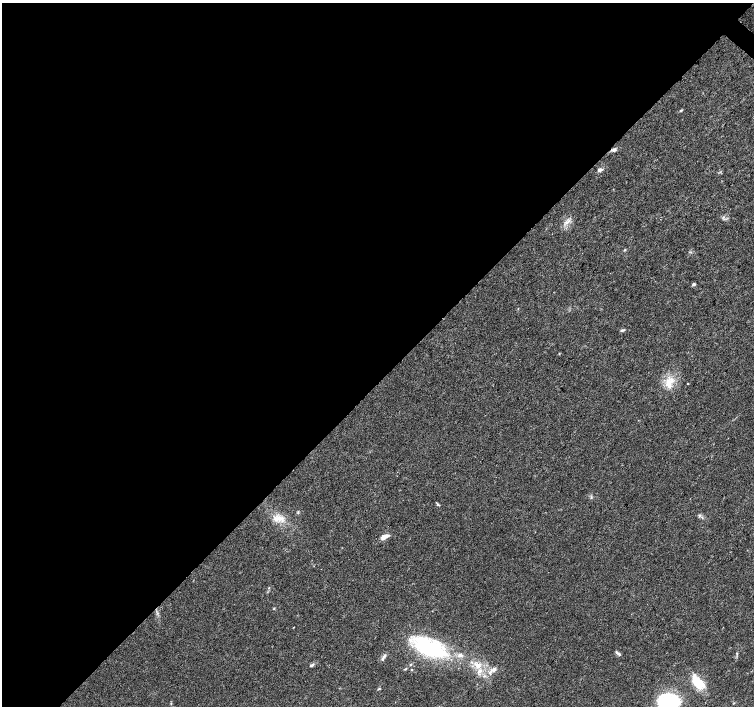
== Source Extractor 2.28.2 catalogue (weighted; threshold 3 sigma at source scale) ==
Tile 5 of 4 x 4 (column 1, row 2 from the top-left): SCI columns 1-1504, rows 2982-4388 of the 6021 x 6027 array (HDU 1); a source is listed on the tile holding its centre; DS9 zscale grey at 2 x 2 block average (1 PNG px = mean of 2 x 2 image px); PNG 756 x 708 px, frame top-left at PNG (2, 3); no overlay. Shown black and unused: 54% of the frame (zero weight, under 3 of 4 exposures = <1% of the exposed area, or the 3 px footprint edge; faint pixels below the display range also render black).
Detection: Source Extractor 2.28.2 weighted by HDU 2 'WHT'; one run over the whole footprint, this tile lists its part. Background 0.026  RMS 0.0034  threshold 0.0153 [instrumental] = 3 sigma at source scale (4.5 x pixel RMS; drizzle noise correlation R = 1.50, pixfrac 1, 0.0396/0.0396 arcsec/px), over >= 5 px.
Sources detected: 32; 1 inside a brighter object's white glare — not listed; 4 inside a brighter listed object's ellipse — not listed separately; the other 27 listed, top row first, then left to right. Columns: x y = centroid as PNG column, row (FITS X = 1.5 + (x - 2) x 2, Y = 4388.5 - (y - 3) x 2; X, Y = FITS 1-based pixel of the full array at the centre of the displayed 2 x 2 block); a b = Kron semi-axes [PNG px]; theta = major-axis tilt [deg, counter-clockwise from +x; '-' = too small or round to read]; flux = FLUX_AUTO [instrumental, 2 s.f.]
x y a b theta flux
681 111 3 2 - 0.64
614 149 5 4 - 1.6
600 170 6 4 21 2.3
567 222 4 3 - 1.7
625 250 4 3 - 0.73
693 284 4 3 - 1.6
622 330 6 3 8 1.2
669 382 14 9 65 10
687 383 2 2 - 0.41
438 504 4 3 - 0.88
298 512 5 2 - 0.77
699 515 4 2 - 0.73
277 518 19 7 -9 8.8
386 536 10 4 10 3.8
269 588 3 2 - 0.55
293 627 3 2 - 0.32
429 648 38 18 -22 74
737 653 3 3 - 0.61
619 654 8 3 -39 1.8
384 656 6 3 53 2
311 665 5 3 - 1.4
477 665 8 6 -34 5.5
494 669 7 5 25 3.2
411 670 3 2 - 0.59
484 676 4 2 - 0.91
698 682 19 9 -48 19
668 702 26 16 5 48
Isophote crosses this tile's border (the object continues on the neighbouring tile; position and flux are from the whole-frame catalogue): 1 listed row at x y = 668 702
Diffuse or blended objects may show on this block-average render without a row.